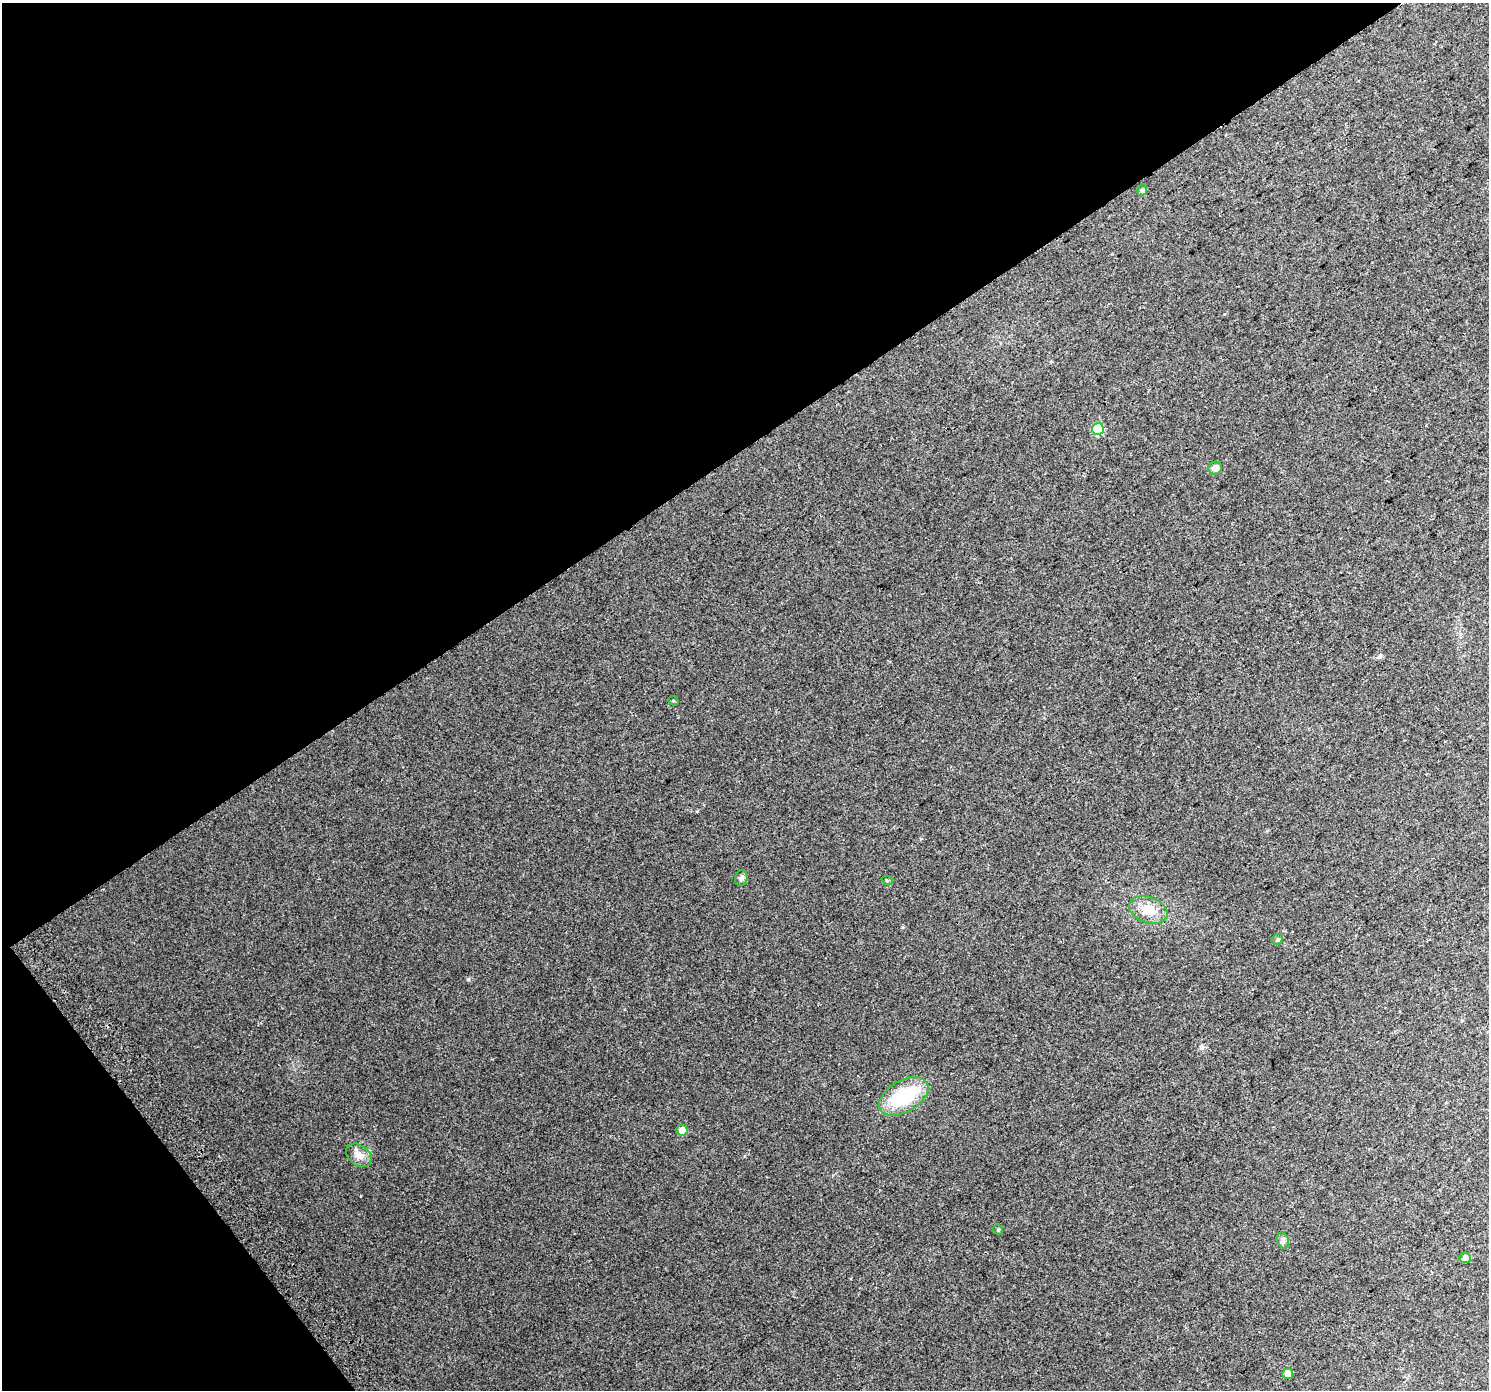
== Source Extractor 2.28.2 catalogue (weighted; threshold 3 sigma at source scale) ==
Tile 5 of 4 x 4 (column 1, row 2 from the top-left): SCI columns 43-1529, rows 2998-4385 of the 6026 x 5933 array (HDU 1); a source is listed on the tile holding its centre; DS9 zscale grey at full resolution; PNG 1491 x 1392 px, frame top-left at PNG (2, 3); each listed source drawn as its Kron ellipse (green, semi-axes under 4 px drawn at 4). Shown black and unused: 36% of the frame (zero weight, under 2 of 3 exposures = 2% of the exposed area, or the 3 px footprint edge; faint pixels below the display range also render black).
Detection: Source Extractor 2.28.2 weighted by HDU 2 'WHT'; one run over the whole footprint, this tile lists its part. Background 0.0454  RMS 0.012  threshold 0.0538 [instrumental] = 3 sigma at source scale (4.5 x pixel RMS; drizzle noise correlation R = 1.50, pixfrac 1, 0.0396/0.0396 arcsec/px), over >= 5 px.
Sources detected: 16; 1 cosmic-ray / hot-pixel residue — neither listed nor drawn; the other 15 listed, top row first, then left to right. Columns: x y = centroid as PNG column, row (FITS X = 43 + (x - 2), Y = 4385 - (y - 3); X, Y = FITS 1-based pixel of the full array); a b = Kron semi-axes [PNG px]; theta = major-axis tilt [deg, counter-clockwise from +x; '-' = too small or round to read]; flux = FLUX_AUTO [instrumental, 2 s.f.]
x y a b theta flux
1142 190 6 4 66 1.7
1098 429 6 6 - 58
1215 468 7 6 - 5.7
673 700 5 3 - 0.94
741 878 8 6 78 2.8
887 880 6 3 -19 1.1
1148 910 20 13 -20 19
1277 940 6 5 - 2.5
904 1096 27 15 30 66
682 1130 5 5 - 11
359 1155 14 10 -36 9.5
998 1230 5 4 - 1.6
1283 1240 8 6 -71 3
1465 1258 5 5 - 4.1
1288 1374 5 5 - 7.6
Unlisted compact peaks at least as high as the median listed source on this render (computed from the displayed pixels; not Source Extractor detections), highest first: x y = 1201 1047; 902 927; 1379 657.